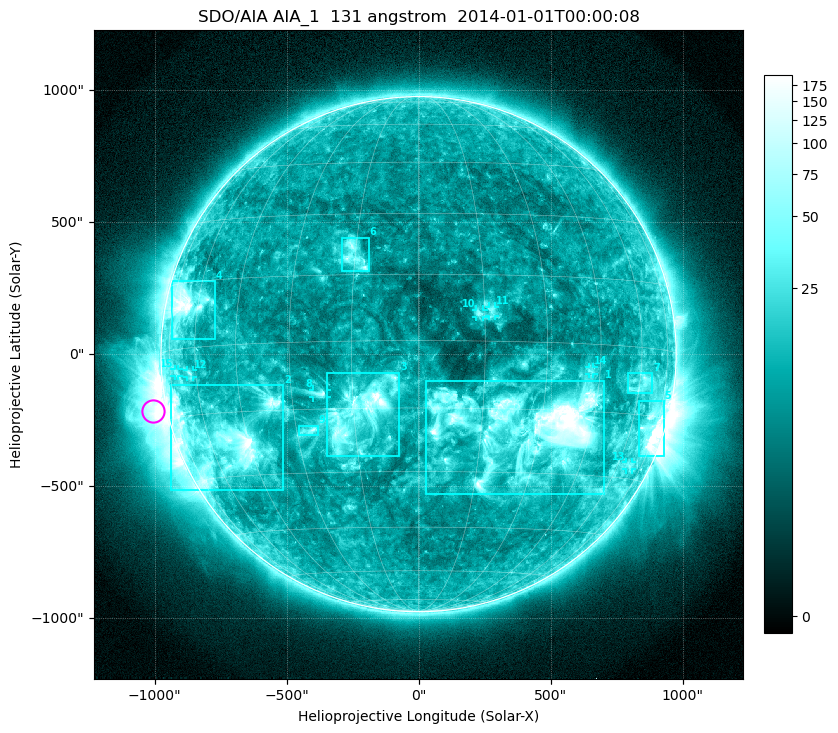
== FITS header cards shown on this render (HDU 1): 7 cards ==
TELESCOP= 'SDO/AIA'
INSTRUME= 'AIA_1'
WAVELNTH=                  131
WAVEUNIT= 'angstrom'
DATE-OBS= '2014-01-01T00:00:08.62'
CTYPE1  = 'HPLN-TAN'
CTYPE2  = 'HPLT-TAN'

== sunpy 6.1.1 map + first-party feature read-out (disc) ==
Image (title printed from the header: SDO/AIA AIA_1  131 angstrom  2014-01-01T00:00:08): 1024 x 1024 px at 2.4 arcsec/px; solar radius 976 arcsec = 407 px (full disc in frame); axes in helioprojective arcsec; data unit not stated in the header (colour bar unlabelled)
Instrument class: DISC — disc imager (sunpy class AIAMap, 131 A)
Bright regions (active regions / flare kernels): reference = the median radial profile (limb darkening/brightening removed); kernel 9 px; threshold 5 sigma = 19.6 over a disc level ~9.67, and >= 1.15x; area >= 12 px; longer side >= 10 px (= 24 arcsec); searched inside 0.97 R_sun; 15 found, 15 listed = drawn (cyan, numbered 1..; 7 of them under ~33 arcsec drawn as corner ticks so the feature stays visible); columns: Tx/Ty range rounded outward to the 5 arcsec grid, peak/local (2 s.f.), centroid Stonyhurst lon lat
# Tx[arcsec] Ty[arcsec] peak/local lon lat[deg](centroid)
1 25..700 -530..-100 35 +26 -19
2 -940..-510 -515..-115 24 -53 -21
3 -345..-75 -385..-70 21 -14 -16
4 -935..-770 55..275 14 -65 +10
5 835..930 -385..-175 19 +71 -18
6 -290..-190 315..445 6.2 -15 +20
7 795..885 -150..-70 4 +61 -8
8 -400..-345 -165..-135 7.6 -23 -12
9 -450..-380 -305..-270 5.6 -26 -20
10 215..245 140..170 3.9 +14 +6
11 265..290 145..180 3.8 +17 +7
12 -875..-855 -90..-60 3.6 -63 -6
13 785..810 -440..-410 2.8 +66 -27
14 645..665 -75..-45 3.6 +42 -6
15 -925..-910 -85..-55 2.4 -70 -5
Off-limb structures (1.02-1.3 R_sun): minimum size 162 px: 2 found; the strongest spans PA ~65..140 deg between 1.02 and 1.3 R_sun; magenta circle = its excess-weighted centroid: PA ~100 deg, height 1.05 R_sun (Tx ~-1005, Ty ~-215 arcsec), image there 16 x the reference